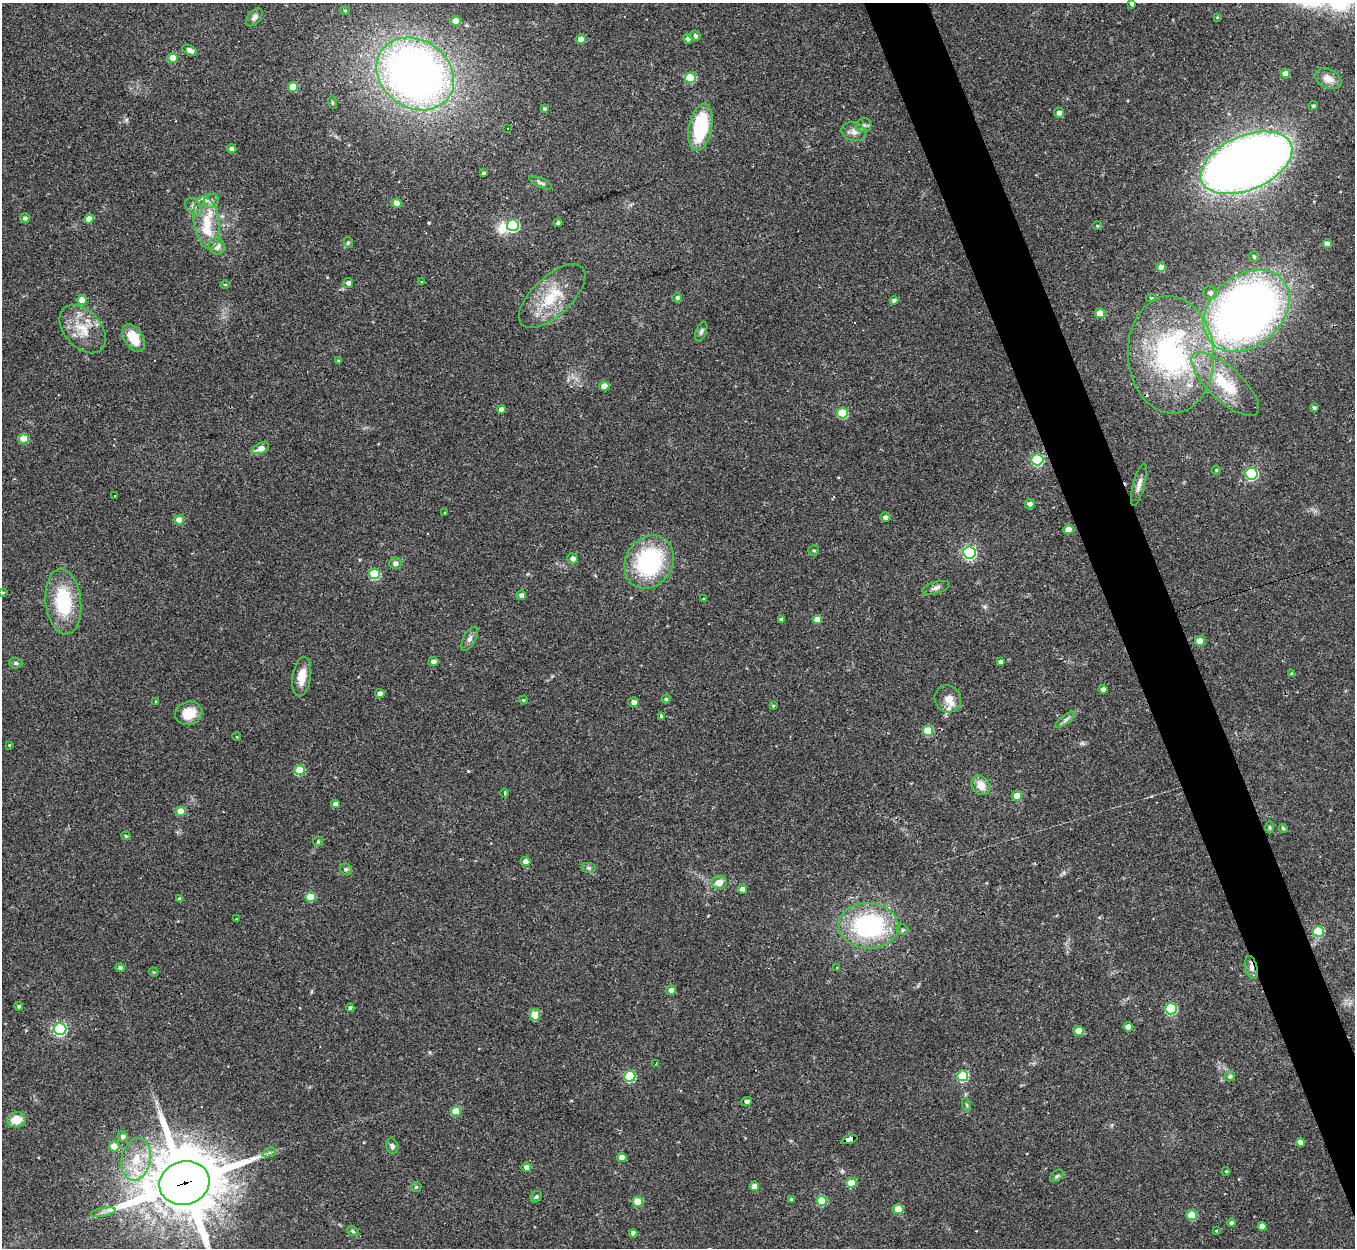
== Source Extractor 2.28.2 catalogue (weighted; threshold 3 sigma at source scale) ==
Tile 6 of 4 x 4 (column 2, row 2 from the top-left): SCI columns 1354-2706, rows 2633-3878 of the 5413 x 5393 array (HDU 1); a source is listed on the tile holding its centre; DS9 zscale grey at full resolution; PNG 1357 x 1250 px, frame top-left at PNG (2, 3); each listed source drawn as its Kron ellipse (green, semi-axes under 4 px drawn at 4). Shown black and unused: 4% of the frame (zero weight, under 2 of 3 exposures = <1% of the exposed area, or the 3 px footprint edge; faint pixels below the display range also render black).
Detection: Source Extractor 2.28.2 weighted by HDU 2 'WHT'; one run over the whole footprint, this tile lists its part. Background 0.0562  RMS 0.0055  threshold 0.0246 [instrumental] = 3 sigma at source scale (4.5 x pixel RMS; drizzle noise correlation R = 1.50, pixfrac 1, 0.05/0.05 arcsec/px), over >= 5 px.
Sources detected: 187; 2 inside a brighter object's white glare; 4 cosmic-ray / hot-pixel residue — neither listed nor drawn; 5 inside a brighter listed object's ellipse — not listed separately; the other 176 listed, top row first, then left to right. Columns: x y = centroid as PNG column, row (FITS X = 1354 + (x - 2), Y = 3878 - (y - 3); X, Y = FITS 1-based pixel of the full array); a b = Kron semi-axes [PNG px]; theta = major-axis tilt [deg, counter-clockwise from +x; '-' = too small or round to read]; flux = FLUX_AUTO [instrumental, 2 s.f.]
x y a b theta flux
1132 3 4 3 - 1.5
345 11 4 4 - 0.6
254 17 10 6 51 2.2
1217 17 4 3 - 0.46
456 21 5 4 - 8.6
695 35 5 5 - 1.4
581 39 5 4 - 4.6
688 39 5 4 - 2.2
190 50 8 4 -28 3.1
173 58 5 4 - 12
415 74 41 34 -35 340
1285 74 4 4 - 4.2
690 78 5 5 - 30
1328 79 14 9 -27 5.8
293 87 5 5 - 14
332 102 6 4 -72 0.69
1313 106 4 4 - 1.1
544 109 4 4 - 1.1
1059 113 5 5 - 2.4
864 125 7 7 - 1.7
700 127 24 11 79 37
507 129 3 3 - 1.6
854 132 13 9 -17 3.5
232 149 4 4 - 3.1
1246 163 48 27 23 640
484 173 4 3 - 0.99
540 183 12 4 -26 1.4
211 201 8 6 28 2
397 203 5 4 - 7.9
194 207 10 7 -50 2.4
25 218 5 5 - 1.6
89 219 5 4 - 6.4
207 223 26 13 -80 13
558 223 4 4 - 1.5
513 225 6 6 - 56
1097 226 5 4 - 0.7
348 242 6 4 -73 0.72
1327 244 4 4 - 3
217 246 8 8 - 5.1
1254 256 5 4 - 0.94
1161 267 4 4 - 5.6
422 282 4 2 - 0.42
348 283 5 5 - 2.1
225 284 5 3 - 0.58
1210 293 7 6 - 1.7
552 296 42 19 43 23
677 298 5 4 - 1.3
1151 298 5 4 - 0.69
82 300 5 5 - 6.8
894 300 4 4 - 1.8
1247 311 48 35 41 380
1100 313 5 5 - 10
83 329 28 18 -48 15
701 332 10 5 68 1.5
133 338 15 9 -56 13
1171 355 59 43 -86 110
338 361 4 3 - 0.78
1225 384 43 16 -43 26
604 386 5 4 - 6.6
1314 407 4 3 - 1.1
501 409 4 4 - 3.4
842 413 5 5 - 29
24 439 5 5 - 16
261 448 9 5 23 5.4
1037 460 6 5 - 57
1216 470 4 4 - 0.69
1251 474 6 6 - 64
1139 484 22 5 75 3.5
114 496 3 3 - 10
1030 504 5 4 - 1.9
445 513 3 2 - 0.56
885 517 5 4 - 2.1
179 520 5 4 - 9.5
1069 530 5 4 - 5.6
814 550 5 5 - 0.93
969 552 6 6 - 110
573 559 5 5 - 2.4
649 562 28 23 58 63
395 563 6 5 - 2.4
374 574 5 5 - 33
936 588 14 6 16 2.1
3 593 3 3 - 0.48
521 595 5 4 - 1.9
703 599 4 3 - 0.58
63 602 33 18 -84 33
781 619 4 3 - 1.2
817 619 4 4 - 5.2
470 639 13 6 60 2.3
1200 641 5 5 - 9.3
433 662 5 4 - 2.4
1001 662 4 4 - 1.7
16 663 6 5 - 1
1292 674 4 4 - 1.4
302 677 20 9 81 8.3
1103 689 4 4 - 2.3
380 694 4 4 - 3.2
666 699 4 4 - 0.79
948 699 14 13 - 5.8
523 700 4 4 - 0.54
156 702 4 3 - 0.76
634 702 5 4 - 2.5
773 706 4 4 - 0.63
189 713 14 11 17 11
661 716 3 3 - 1.2
1066 720 13 4 38 1.9
928 731 5 5 - 21
237 737 4 3 - 0.5
9 745 3 2 - 0.47
300 770 5 5 - 22
981 785 10 8 -53 6.7
505 793 4 3 - 0.47
1017 796 5 5 - 10
335 804 4 4 - 2.3
181 811 5 4 - 11
1269 827 6 4 -89 0.78
1283 828 5 4 - 0.97
126 836 5 3 - 0.73
318 841 5 5 - 0.66
525 862 5 4 - 4.1
589 868 7 5 -12 1.1
346 869 6 5 - 1.1
719 882 7 6 - 5
742 889 4 4 - 2
310 897 5 5 - 15
180 899 4 4 - 1.8
237 919 3 3 - 0.63
868 926 30 22 -4 72
903 930 6 5 - 0.95
1318 931 5 5 - 32
836 967 3 3 - 0.76
1251 967 11 6 -77 3.2
120 968 5 4 - 1.7
154 972 5 4 - 0.61
671 990 5 4 - 3.3
19 1006 4 4 - 1
350 1008 4 4 - 2
1171 1009 6 5 - 53
535 1015 6 5 - 12
1128 1027 5 4 - 5.2
60 1029 6 6 - 100
1078 1031 5 5 - 8.5
656 1064 3 3 - 0.61
630 1076 5 5 - 40
963 1076 5 5 - 37
1230 1076 5 5 - 1.3
747 1101 5 4 - 2
967 1105 7 4 -71 0.83
456 1111 5 5 - 15
16 1120 9 7 6 8.8
123 1136 5 5 - 1.8
849 1139 8 4 16 140
1300 1142 4 4 - 2.7
114 1146 5 5 - 9.9
392 1146 8 6 -71 1.5
269 1153 7 4 19 1.2
622 1157 5 4 - 4.6
136 1159 21 14 78 14
526 1167 5 4 - 3.2
1226 1171 4 4 - 0.61
1057 1176 7 5 38 1.2
184 1183 25 21 16 5000
851 1183 5 4 - 13
754 1186 5 4 - 6.8
416 1187 5 5 - 0.7
536 1197 6 5 - 0.87
791 1199 4 3 - 0.79
822 1201 5 5 - 18
638 1202 5 5 - 14
898 1209 5 5 - 13
103 1212 12 2 12 1.6
1192 1215 5 5 - 18
1231 1223 4 4 - 1.8
1262 1226 4 4 - 3.5
353 1231 6 5 - 0.97
1216 1231 4 3 - 0.42
633 1233 4 4 - 2.3
Overlapping masked pixels (flux is a lower limit): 3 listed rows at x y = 1251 967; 849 1139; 184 1183
Isophote crosses this tile's border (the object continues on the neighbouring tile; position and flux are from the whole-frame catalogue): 2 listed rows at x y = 1132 3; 184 1183